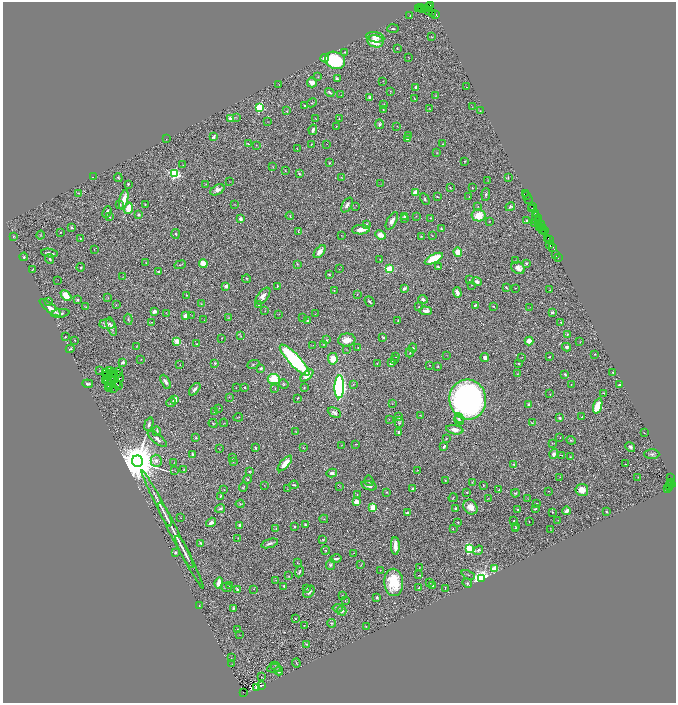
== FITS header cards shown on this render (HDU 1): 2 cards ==
NAXIS1  =                 1347
NAXIS2  =                 1401

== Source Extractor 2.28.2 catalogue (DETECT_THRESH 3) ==
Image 1347 x 1401 px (HDU 1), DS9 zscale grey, zoomed out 1/2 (1 PNG px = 2 x 2 image px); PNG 678 x 705 px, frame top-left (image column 2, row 1401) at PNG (3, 2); each listed source drawn as its Kron ellipse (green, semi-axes under 4 px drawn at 4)
Background 1.3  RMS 0.037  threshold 0.111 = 3 sigma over >= 5 px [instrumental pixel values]
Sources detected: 569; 87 cannot appear on this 1/2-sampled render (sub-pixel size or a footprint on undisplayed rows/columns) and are neither listed nor drawn; the other 482 listed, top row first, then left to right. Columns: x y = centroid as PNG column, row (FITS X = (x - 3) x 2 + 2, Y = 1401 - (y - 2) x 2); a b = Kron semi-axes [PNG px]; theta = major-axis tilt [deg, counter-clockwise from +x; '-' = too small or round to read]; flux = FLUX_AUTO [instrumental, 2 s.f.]
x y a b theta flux
430 5 2 1 - 97
420 7 2 1 - 22
429 7 4 2 - 150
419 8 3 1 - 83
423 8 4 3 - 250
425 9 4 2 - 400
428 11 3 3 - 370
433 13 3 1 - 100
436 14 2 1 - 78
410 15 2 1 - 3.9
393 29 6 3 4 10
375 37 9 5 -10 40
431 37 3 2 - 4.4
376 41 8 6 -12 150
397 48 3 2 - 5
345 52 2 2 - 3.8
408 57 2 1 - 1.8
325 58 4 3 - 44
335 60 10 8 -25 570
318 77 3 2 - 3.9
337 79 4 2 - 15
383 81 2 1 - 1.9
312 82 5 5 - 55
279 85 2 2 - 1.9
416 87 3 3 - 21
467 87 3 1 - 2.9
390 91 2 1 - 2.6
330 92 5 3 - 12
341 95 2 1 - 2.1
436 96 4 3 - 5.2
370 97 4 3 - 14
415 99 2 1 - 11
312 103 5 3 - 6.4
384 104 3 2 - 3.8
305 105 2 2 - 9.9
260 107 3 3 - 740
472 107 2 1 - 2.1
429 109 3 2 - 2.8
383 110 3 2 - 4
287 111 4 3 - 6.8
480 111 2 1 - 3.5
236 117 3 2 - 3.5
231 118 4 2 - 51
316 119 2 1 - 1.9
339 119 3 1 - 3.3
267 122 2 2 - 2.2
379 124 5 4 - 11
336 126 2 2 - 2.3
397 126 2 1 - 2.9
313 130 5 3 - 18
409 135 4 2 - 4.2
213 137 4 2 - 12
166 139 2 1 - 2
408 139 3 2 - 25
248 144 3 2 - 5.1
311 144 3 2 - 3.1
326 144 2 1 - 3.2
442 144 3 2 - 4.1
256 145 2 2 - 2.8
297 149 3 2 - 4.7
437 153 4 2 - 4.7
465 161 2 2 - 3.6
329 163 2 2 - 8
183 165 3 2 - 3.1
273 167 2 1 - 3.1
285 171 2 1 - 3
175 174 3 3 - 1300
299 174 4 3 - 8.4
93 177 2 1 - 2.2
341 177 2 2 - 2.8
118 178 4 2 - 8
508 178 3 1 - 4.3
488 180 3 2 - 2.8
230 182 3 2 - 2.5
381 183 2 2 - 2.1
128 184 3 2 - 7.3
206 184 3 2 - 3.3
450 188 3 1 - 4.6
472 188 2 2 - 4.6
217 190 8 4 29 43
415 192 4 4 - 71
79 193 2 2 - 2.5
486 194 6 3 85 10
526 194 2 1 - 130
527 196 2 1 - 96
437 197 3 2 - 4.8
469 197 2 2 - 2.6
425 199 6 4 -60 12
528 199 4 2 - 160
124 200 10 3 77 130
145 204 2 2 - 4.4
234 204 2 1 - 2
120 205 3 3 - 7.7
347 205 8 4 58 27
356 206 3 2 - 2.4
477 207 3 3 - 4.5
510 207 5 4 - 18
532 207 2 2 - 43
128 208 6 4 73 150
532 208 2 1 - 53
107 212 6 2 67 22
535 213 3 1 - 62
138 214 3 2 - 18
478 215 7 6 - 140
290 216 4 2 - 5.8
416 216 2 1 - 2.4
110 217 3 2 - 5.8
404 217 3 3 - 29
536 217 5 3 - 460
431 218 2 2 - 4.7
241 219 3 3 - 29
404 219 2 2 - 7
536 219 2 2 - 250
538 219 3 2 - 85
392 221 10 4 63 36
490 221 2 2 - 3
527 221 3 3 - 9.5
539 221 2 2 - 200
535 222 3 1 - 5.1
538 223 2 1 - 69
367 224 2 2 - 9.3
541 224 3 1 - 98
539 227 2 1 - 130
71 228 3 3 - 8.8
541 228 3 1 - 76
543 228 2 1 - 37
441 229 2 2 - 6
361 230 9 4 3 50
544 230 2 1 - 100
298 231 3 2 - 5
543 231 3 1 - 100
60 232 2 1 - 2.9
545 232 3 2 - 88
175 234 5 4 - 8.2
41 235 4 2 - 4.8
341 235 3 1 - 2.5
381 235 6 4 -25 48
421 236 3 2 - 7.6
432 236 2 1 - 2.2
14 237 3 3 - 4.4
548 238 2 1 - 72
80 239 2 2 - 7.2
549 240 2 1 - 80
550 245 2 1 - 220
552 247 3 1 - 100
94 249 2 1 - 3.5
320 252 8 4 50 48
458 252 5 4 - 87
49 253 8 2 -9 25
556 254 3 1 - 42
24 257 4 3 - 10
558 258 2 1 - 72
50 259 5 3 - 16
380 259 2 2 - 3.5
434 259 10 4 28 260
515 261 3 2 - 3.9
146 263 2 1 - 3
526 263 3 2 - 12
203 264 4 4 - 93
297 264 4 2 - 5.6
180 265 6 2 23 6.2
81 267 4 2 - 6
438 267 3 2 - 9.1
518 268 7 5 -33 58
33 269 3 2 - 5.3
339 269 2 1 - 2
389 269 3 3 - 570
158 272 2 2 - 28
329 274 2 2 - 9.8
123 277 4 2 - 3.8
247 279 4 2 - 5.8
58 280 2 2 - 2.5
469 280 3 2 - 3.1
477 282 5 3 - 36
471 285 2 2 - 2.8
226 286 3 3 - 34
277 286 3 2 - 8.4
506 287 3 2 - 8.3
404 288 4 3 - 20
515 288 2 2 - 4.2
334 290 4 2 - 6.8
550 290 3 2 - 4
457 292 5 3 - 47
357 294 2 2 - 2.8
186 295 2 2 - 6.3
66 296 6 4 -45 140
263 296 10 5 51 40
108 298 2 2 - 2.4
423 299 5 3 - 21
78 300 2 2 - 20
369 301 6 2 -51 10
48 302 3 2 - 4.9
201 304 3 2 - 3.9
116 305 2 2 - 2.4
258 305 2 2 - 2.1
475 305 3 2 - 14
493 306 2 2 - 7.3
85 307 3 1 - 3.6
419 307 2 2 - 3.7
529 307 4 1 - 2.4
50 308 13 3 -36 82
154 311 3 2 - 47
265 311 2 2 - 2.6
425 311 6 3 -3 41
552 312 4 3 - 15
60 313 9 3 7 20
166 313 3 1 - 2.3
279 314 2 2 - 2.9
315 314 2 1 - 1.6
192 315 3 2 - 2.5
186 316 3 3 - 69
229 318 2 2 - 2.7
303 318 3 2 - 3.2
128 319 5 3 - 9.7
204 319 3 2 - 2.6
308 321 3 2 - 17
398 321 3 2 - 7
152 322 2 2 - 5.5
561 322 3 2 - 6.2
107 324 8 5 -1 31
111 327 10 4 -72 29
567 334 3 3 - 7.4
240 336 3 2 - 3.3
65 337 2 2 - 6.5
221 338 2 1 - 2.9
383 338 4 2 - 10
75 340 2 2 - 6
327 340 4 3 - 6.1
347 340 9 6 7 86
177 341 3 2 - 210
529 341 4 3 - 110
580 342 3 2 - 3.7
197 344 3 3 - 4.9
324 344 4 3 - 5
313 345 2 2 - 3.2
137 346 3 2 - 3.4
358 347 2 1 - 4.1
566 347 4 3 - 18
413 348 4 4 - 13
70 349 4 3 - 9.5
346 349 3 2 - 2.9
410 353 4 3 - 12
595 354 2 1 - 3.2
447 355 2 2 - 2.5
396 357 3 2 - 3.3
522 357 2 1 - 2.3
549 357 2 2 - 7.4
485 358 4 4 - 21
141 359 2 1 - 2.3
333 359 6 5 - 130
295 360 20 5 -46 1100
394 360 3 2 - 3.6
122 363 3 2 - 33
215 363 3 3 - 9.9
377 363 2 1 - 2.4
391 363 4 3 - 30
518 363 3 2 - 5.1
180 365 3 2 - 2.9
253 365 6 3 23 7.5
429 365 2 2 - 4.9
438 366 2 2 - 6.1
261 368 3 2 - 17
110 370 2 1 - 1.7
100 371 2 1 - 2.8
118 372 2 1 - 13
106 373 2 1 - 2.7
114 373 2 2 - 1
613 373 2 2 - 7.3
517 374 3 2 - 3
565 374 2 2 - 24
116 375 4 1 - 2.4
307 375 8 4 44 53
107 376 2 1 - 5.2
120 378 3 1 - 2.3
114 379 2 1 - 3.8
274 379 6 5 - 230
105 380 4 1 - 0.34
108 380 2 1 - 1.3
165 382 7 3 -60 26
88 384 5 3 - 16
109 384 2 1 - 1.9
116 384 2 1 - 3.4
283 384 5 4 - 11
118 385 3 1 - 12
353 385 2 2 - 3
571 385 2 1 - 2.9
619 385 3 2 - 9.3
108 387 2 1 - 1.9
245 387 2 2 - 10
339 387 11 4 88 2300
114 388 2 1 - 6
236 388 2 1 - 2.3
304 388 2 2 - 6.1
110 389 2 1 - 4.7
195 389 7 3 50 29
275 389 3 1 - 3.1
604 393 4 2 - 6.8
550 394 2 1 - 6.2
229 397 3 2 - 3.1
298 398 3 2 - 6.2
175 400 3 2 - 180
468 400 20 18 -83 3300
171 402 5 3 - 13
392 404 2 1 - 2.1
529 404 3 3 - 17
598 406 8 4 72 170
219 408 2 1 - 2
215 411 3 2 - 5.7
334 413 7 4 -26 28
420 415 2 1 - 2.4
238 417 5 2 - 3.2
399 417 3 2 - 10
582 417 2 1 - 3.2
459 418 5 4 - 13
560 418 3 2 - 16
389 419 2 1 - 2.1
459 420 5 3 - 9.9
399 422 5 4 - 11
213 423 5 3 - 5.5
224 423 4 1 - 3.4
532 423 3 2 - 4.4
149 424 7 3 71 19
455 430 9 4 -10 50
157 431 5 2 - 8.4
296 432 2 2 - 2.3
398 432 3 2 - 17
644 433 3 1 - 2.8
560 437 2 1 - 3.6
196 438 3 2 - 7.3
157 439 12 4 -38 34
446 439 3 2 - 5.1
571 440 5 2 - 7.1
552 443 3 2 - 4.6
356 444 3 2 - 4.2
341 445 3 2 - 2.3
444 447 4 2 - 24
630 447 5 4 - 15
256 448 3 2 - 11
303 448 3 3 - 4.3
219 449 3 1 - 2.1
554 454 5 3 - 31
652 454 7 4 0 19
192 455 4 2 - 18
562 455 3 1 - 3.1
232 457 3 2 - 2.6
570 457 2 2 - 4
137 461 5 5 - 41000
156 461 6 5 - 32
233 462 4 2 - 4
174 463 4 1 - 3
285 463 10 3 48 110
514 464 4 2 - 5.1
625 464 2 1 - 3.9
183 469 3 3 - 4.4
417 470 4 2 - 3.3
175 471 3 2 - 2.7
249 471 3 2 - 7
332 473 5 4 - 24
560 477 2 1 - 2.3
638 477 2 2 - 2.3
670 478 2 1 - 860
247 479 4 2 - 8.7
445 480 2 2 - 4.1
369 481 5 3 - 6.7
472 482 3 2 - 4
670 482 2 2 - 410
671 484 4 2 - 570
264 485 2 1 - 2
294 485 4 2 - 7.3
483 485 2 2 - 5.2
669 485 2 1 - 150
339 486 2 1 - 2
369 486 8 4 -15 35
243 487 5 3 - 8.3
670 487 3 2 - 330
287 488 3 2 - 3.5
667 488 4 2 - 200
413 489 3 3 - 21
224 490 2 2 - 3.3
499 490 2 2 - 4.7
582 490 6 6 - 76
549 491 4 2 - 2.8
387 492 3 2 - 4.6
467 492 3 2 - 5.7
515 493 4 3 - 9.2
357 495 3 2 - 5.9
220 497 3 2 - 11
453 498 5 2 - 4.7
488 499 3 2 - 2.9
528 499 3 2 - 2.3
356 502 3 3 - 130
537 503 2 2 - 2.2
240 504 4 3 - 7
470 507 8 6 -50 79
373 508 4 4 - 120
220 509 5 3 - 12
456 509 3 2 - 14
536 509 2 2 - 5.8
518 510 4 3 - 8.3
567 511 4 3 - 41
606 511 2 2 - 5.4
552 512 2 2 - 6.1
407 513 4 2 - 17
165 515 13 2 -65 31
181 518 3 2 - 2.8
324 519 4 2 - 5.8
558 520 2 1 - 2.9
514 521 2 2 - 6.3
211 522 5 4 - 31
458 522 2 2 - 5.8
529 522 2 1 - 3.1
306 525 3 2 - 11
240 526 4 3 - 14
295 526 2 2 - 21
515 526 2 2 - 4.2
276 528 3 2 - 3.9
516 528 3 2 - 8.8
173 529 67 2 -63 200
453 529 3 2 - 4.1
550 530 2 2 - 1.7
238 538 2 1 - 2.9
323 539 4 2 - 5.3
201 543 4 2 - 18
270 543 9 3 18 21
395 546 9 3 -88 89
469 548 4 3 - 710
326 550 4 3 - 7.1
478 550 5 4 - 15
175 552 4 3 - 13
184 552 18 2 -63 72
354 553 3 2 - 3
336 559 6 2 14 23
297 563 2 1 - 4.1
330 565 5 4 - 15
361 565 4 1 - 4.8
419 568 3 2 - 3
494 568 2 2 - 160
380 570 2 2 - 2.8
299 572 6 2 67 10
418 575 3 1 - 13
468 575 7 2 -24 6.8
289 576 3 2 - 3.1
481 579 4 3 - 3300
276 580 3 2 - 3.2
394 582 13 9 -87 290
430 582 3 2 - 6.4
219 583 5 4 - 69
467 583 5 3 - 11
230 586 2 2 - 9.3
284 586 3 2 - 9.9
433 586 4 3 - 22
226 587 6 3 -20 13
419 587 4 2 - 7
306 588 3 3 - 5.6
445 588 4 2 - 3.6
237 589 3 2 - 11
254 589 2 2 - 2.2
309 592 7 5 49 26
342 596 4 3 - 6.1
377 597 2 2 - 17
345 601 2 2 - 3
199 605 2 1 - 4.2
233 608 4 2 - 15
338 608 5 3 - 9.6
342 611 5 4 - 26
296 619 2 1 - 4.6
332 623 4 2 - 6.7
304 626 2 2 - 3.5
366 626 3 2 - 3.2
237 629 2 1 - 2.9
240 635 2 1 - 1.8
306 644 3 3 - 6.6
231 658 2 1 - 2
296 663 4 2 - 5
232 664 3 1 - 2.1
276 667 6 3 -43 9.2
274 668 7 3 7 10
279 671 4 4 - 18
261 677 2 1 - 2
261 685 3 1 - 5.5
256 688 3 1 - 4.7
243 692 4 2 - 390
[87 sub-pixel or undisplayed-footprint detections neither listed nor drawn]